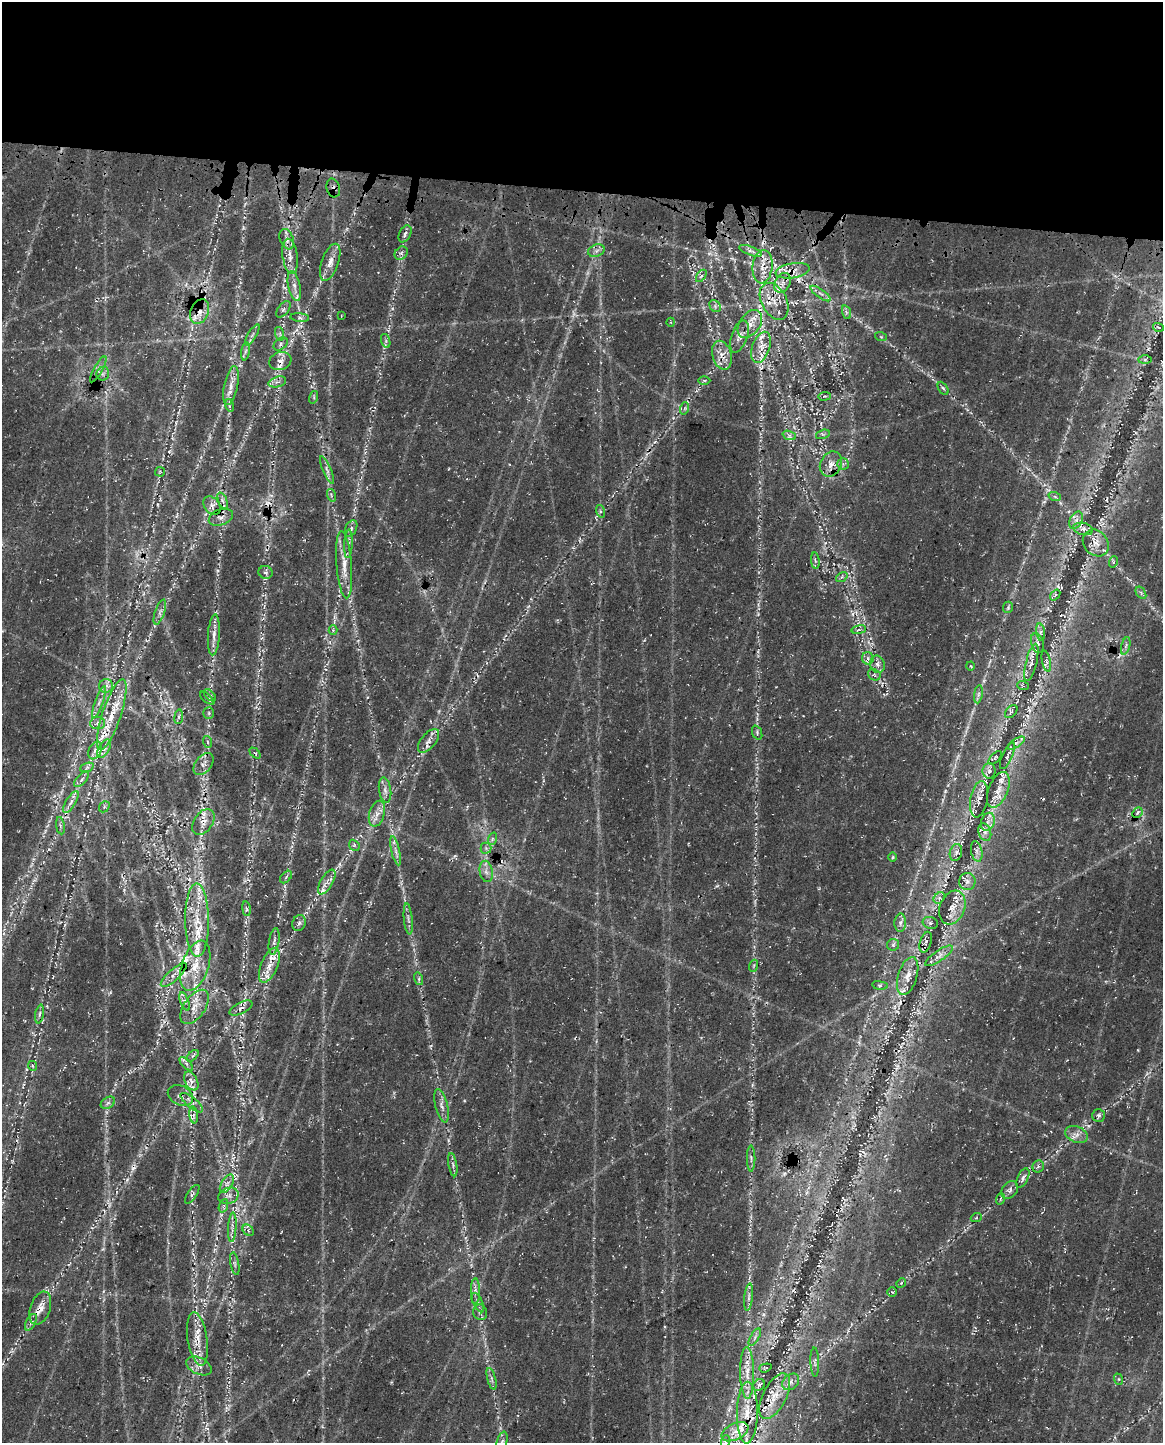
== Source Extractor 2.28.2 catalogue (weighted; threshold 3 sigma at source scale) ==
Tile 3 of 4 x 3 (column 3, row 1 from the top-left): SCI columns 2478-3638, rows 3290-4730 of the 4964 x 5196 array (HDU 1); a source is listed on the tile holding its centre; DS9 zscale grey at full resolution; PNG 1165 x 1445 px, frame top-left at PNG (2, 2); each listed source drawn as its Kron ellipse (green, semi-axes under 4 px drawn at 4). Shown black and unused: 13% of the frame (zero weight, under 3 of 4 exposures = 14% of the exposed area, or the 3 px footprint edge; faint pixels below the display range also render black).
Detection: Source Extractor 2.28.2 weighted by HDU 2 'WHT'; one run over the whole footprint, this tile lists its part. Background 0.0396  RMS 0.0057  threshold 0.0256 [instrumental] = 3 sigma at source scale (4.5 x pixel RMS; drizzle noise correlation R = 1.50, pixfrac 1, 0.0396/0.0396 arcsec/px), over >= 5 px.
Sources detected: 249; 2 too faint to see at this stretch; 17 cosmic-ray / hot-pixel residue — neither listed nor drawn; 30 inside a brighter listed object's ellipse — not listed separately; the other 200 listed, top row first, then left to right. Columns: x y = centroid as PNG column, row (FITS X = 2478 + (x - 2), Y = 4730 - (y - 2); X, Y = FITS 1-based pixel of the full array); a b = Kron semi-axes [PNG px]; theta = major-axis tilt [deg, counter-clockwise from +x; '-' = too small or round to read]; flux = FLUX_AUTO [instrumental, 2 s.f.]
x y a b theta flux
333 188 9 6 -74 2.2
405 234 9 5 63 1.9
287 239 10 6 -69 2.6
596 251 8 6 19 2.1
750 251 12 3 -20 1.6
401 253 7 6 - 1.4
290 256 17 7 -82 4.8
330 262 19 8 70 5.5
762 267 17 10 84 6.4
792 271 17 7 9 5.6
701 276 7 3 54 0.96
783 283 10 7 61 3.6
294 286 15 6 -78 3.4
821 293 12 4 -35 2.2
774 301 19 12 -63 8.9
715 306 6 5 - 1.3
283 309 9 5 54 1.7
200 312 13 9 67 5.9
846 312 7 4 -72 1.3
341 316 3 2 - 0.35
300 318 9 4 -5 1.1
671 322 4 3 - 0.55
750 324 15 10 54 6
1158 327 5 3 - 0.6
280 334 7 4 -72 1.4
252 335 12 3 59 1.5
739 336 17 8 71 3.6
881 337 6 3 -19 0.69
386 341 7 4 -72 1.1
281 344 8 5 39 1.5
761 347 16 8 70 5.8
245 351 9 4 81 1.4
722 355 15 9 -75 5.4
1145 360 7 4 0 0.95
280 361 11 9 18 3.2
98 369 15 4 60 2.1
103 374 7 6 - 1.8
704 380 6 4 1 0.85
277 382 9 5 16 2
231 386 20 7 79 5.5
943 388 7 4 -60 1.1
824 396 6 2 5 0.59
314 397 6 4 73 0.81
229 405 6 4 -73 1
685 408 6 4 72 0.88
823 434 7 4 17 1.1
789 435 7 4 -19 1.4
831 464 13 10 61 5.6
843 464 5 5 - 1.5
327 470 15 4 -67 2.3
160 472 5 4 - 0.62
331 495 6 4 -73 0.94
1055 497 6 4 -19 0.84
223 501 9 3 -71 1.7
212 506 10 7 -51 2.7
600 511 6 4 -72 1
221 517 12 7 19 3.1
1076 520 9 6 65 2.7
351 529 9 5 64 1.6
1083 529 10 6 -14 2.7
1096 543 14 12 -49 5.8
348 544 14 4 88 2.1
815 561 8 3 -84 1.2
1113 562 6 3 72 0.71
344 565 34 7 -85 8.1
265 572 7 6 - 1.5
842 577 6 4 36 0.91
1141 593 7 4 -56 1.1
1055 595 6 3 53 0.74
1008 607 6 5 - 0.83
160 612 13 5 71 2.4
333 630 4 4 - 0.77
859 630 7 4 9 1.1
1041 632 9 4 -82 1.5
214 635 20 6 86 4
1037 643 10 6 -76 1.9
1126 646 9 3 76 1.3
868 658 6 5 - 1.7
1046 661 11 4 -78 1.4
1031 662 19 5 76 3.4
877 664 9 7 -70 2.6
971 666 4 3 - 0.53
874 675 6 5 - 1.3
106 686 7 7 - 2.2
1023 686 6 3 -19 0.7
978 694 9 4 81 1.5
210 695 7 3 -45 0.73
207 698 9 4 -40 1.1
99 702 17 3 70 2.5
1011 711 7 5 50 1
209 713 6 5 - 0.93
112 715 37 9 72 16
179 717 7 3 82 0.9
98 723 7 6 - 1.9
757 733 7 5 -68 1.1
428 741 14 7 50 3.6
208 742 6 3 -71 0.8
1016 743 10 4 32 1.9
104 749 10 5 62 2.2
95 750 9 6 64 2.1
255 753 6 4 -43 0.8
1007 756 14 5 66 2.2
995 758 8 4 47 0.86
204 764 12 8 50 2.9
87 767 7 4 20 1
989 771 8 6 89 2
82 779 9 4 47 1.4
385 790 13 6 -81 2.7
998 790 19 9 69 7.4
979 799 18 8 79 4.5
71 802 12 5 59 2.5
104 807 6 4 48 0.93
1137 813 5 4 - 1.5
377 814 13 7 74 4.1
203 822 14 9 57 4.8
988 822 9 6 69 3.1
60 826 8 4 -81 1.4
985 832 9 6 -73 2.9
492 839 6 4 72 0.94
354 845 6 4 -48 0.89
486 848 5 5 - 1.3
396 851 15 3 -77 2.4
956 852 8 6 73 2.1
977 852 10 5 -77 2.3
893 857 5 3 - 0.59
486 871 11 6 -80 2.8
286 877 7 4 47 1.1
967 881 8 8 - 2.8
327 882 14 6 60 3.3
939 898 6 5 - 1.4
952 907 17 12 69 7
246 909 7 3 -82 0.92
408 919 15 3 -84 1.7
197 920 36 12 -89 17
299 923 8 6 62 1.6
900 923 9 5 87 2.2
930 923 8 6 -19 1.2
274 941 13 5 80 2.1
926 942 11 5 73 2
893 945 6 5 - 1.1
939 956 16 5 35 3.1
269 965 19 8 67 6.4
195 966 26 13 72 14
753 966 6 4 70 0.77
174 975 16 5 42 4.2
908 976 19 9 73 6.5
419 979 6 4 -73 1
880 985 8 4 -8 1
185 1001 10 3 -68 1.2
194 1007 19 10 55 8.1
241 1008 12 5 27 2.5
39 1014 9 3 79 1.2
193 1056 7 4 45 1
186 1064 8 3 -45 1.3
32 1066 5 3 - 0.67
191 1081 10 6 -62 3
180 1095 13 9 -27 4.1
108 1103 8 5 31 1.5
192 1103 14 5 -40 3.2
442 1106 17 6 -76 3.3
194 1115 8 3 -84 1.6
1098 1115 6 6 - 1.5
1076 1135 12 8 -21 3.6
751 1158 13 2 90 1.1
453 1165 12 3 -80 1.4
1038 1166 6 5 - 1.1
1023 1178 10 5 65 2
227 1184 10 5 57 2.3
1010 1190 10 7 49 2.2
192 1194 11 4 56 1.4
229 1196 10 7 20 3.1
1000 1199 6 3 71 0.73
223 1206 7 4 70 1.3
976 1218 5 3 - 0.59
232 1227 15 3 86 2.1
248 1230 6 5 - 1.4
235 1264 11 3 -80 1.3
901 1283 5 4 - 0.57
475 1291 13 4 -90 2.4
892 1292 5 4 - 0.76
749 1297 14 4 84 2.2
478 1303 10 4 -64 1.6
40 1308 17 10 71 5.3
480 1312 8 7 - 1.7
31 1322 9 4 62 1.5
755 1337 10 4 60 1.6
197 1339 27 10 -81 9.3
815 1362 15 3 -88 1.4
199 1366 13 8 -26 3.5
765 1368 6 3 17 0.63
747 1373 26 7 -89 7.8
492 1379 11 3 -75 1.4
1118 1379 6 4 -70 0.67
791 1382 9 7 44 2.8
759 1385 6 5 - 1.3
775 1396 25 12 63 12
747 1413 31 10 89 13
735 1432 14 8 26 5.3
726 1441 6 4 71 1.2
502 1442 10 5 76 1.6
Overlapping masked pixels (flux is a lower limit): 20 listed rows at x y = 333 188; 762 267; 792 271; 774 301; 200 312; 750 324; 761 347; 722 355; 280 361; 831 464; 221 517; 1083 529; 998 790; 985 832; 197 920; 241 1008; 180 1095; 232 1227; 197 1339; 747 1413
Isophote crosses this tile's border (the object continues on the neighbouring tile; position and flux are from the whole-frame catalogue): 1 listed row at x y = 502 1442
Unlisted compact peaks at least as high as the median listed source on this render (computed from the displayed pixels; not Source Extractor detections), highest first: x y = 169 451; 243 228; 945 791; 717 886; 127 1180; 1138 1050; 217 570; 158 504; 655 442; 166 703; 860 1155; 110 992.